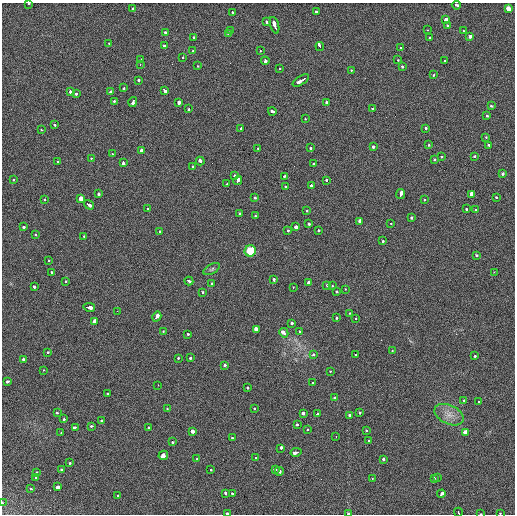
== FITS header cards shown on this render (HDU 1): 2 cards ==
NAXIS1  =                  513 / length of data axis 1
NAXIS2  =                  512 / length of data axis 2

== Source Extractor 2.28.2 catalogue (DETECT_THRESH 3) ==
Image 513 x 512 px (HDU 1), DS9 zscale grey, 1 PNG px = 1 image px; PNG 517 x 516 px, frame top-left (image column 1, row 512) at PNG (2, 3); each listed source drawn as its Kron ellipse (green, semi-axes under 4 px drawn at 4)
Background 34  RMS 6.9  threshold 20.6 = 3 sigma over >= 5 px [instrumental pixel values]
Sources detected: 210; all 210 listed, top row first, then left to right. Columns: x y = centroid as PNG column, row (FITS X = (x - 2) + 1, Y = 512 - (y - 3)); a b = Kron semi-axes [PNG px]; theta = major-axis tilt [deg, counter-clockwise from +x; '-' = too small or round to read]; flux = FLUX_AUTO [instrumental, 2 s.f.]
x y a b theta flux
29 4 3 2 - 1100
456 5 4 3 - 3400
132 9 3 3 - 1100
508 9 3 3 - 25000
232 12 3 3 - 1800
316 12 3 3 - 1800
446 19 4 3 - 3700
267 22 3 3 - 5100
274 25 8 3 -72 7900
447 25 3 3 - 2200
427 30 3 2 - 780
230 31 3 2 - 1200
463 31 3 3 - 3200
165 32 3 3 - 2700
228 33 3 2 - 1100
470 36 3 3 - 4800
194 37 3 3 - 2200
430 37 3 3 - 2300
109 43 3 2 - 690
165 45 3 3 - 2200
320 46 4 3 - 7800
401 48 3 2 - 1100
193 51 3 2 - 2200
260 51 3 2 - 1200
183 58 3 2 - 980
141 60 3 2 - 1100
398 60 3 3 - 1000
265 61 4 3 - 8000
445 61 3 2 - 910
140 65 3 2 - 2000
198 66 3 2 - 1300
402 66 3 3 - 2100
280 68 3 2 - 4100
351 70 3 2 - 1100
434 75 3 3 - 1400
138 80 3 3 - 1700
301 81 9 3 32 7800
124 88 4 3 - 2300
111 91 3 3 - 4500
164 91 4 3 - 3900
70 92 3 3 - 4200
76 93 3 3 - 4200
114 101 3 3 - 1300
133 102 5 3 - 4100
179 103 4 3 - 5300
326 103 4 3 - 2400
491 106 3 2 - 1300
372 108 3 3 - 1200
189 109 4 3 - 2000
272 111 4 3 - 2600
487 116 3 3 - 1800
305 119 3 3 - 980
54 124 3 3 - 4600
241 128 3 3 - 1400
426 128 3 3 - 2200
41 130 3 3 - 830
486 137 3 3 - 910
429 145 3 2 - 1200
489 145 3 3 - 1500
373 147 3 3 - 2800
258 148 3 2 - 1100
310 148 3 3 - 1700
142 151 3 3 - 20000
113 154 3 2 - 750
475 156 3 3 - 2900
442 157 3 3 - 1300
91 159 3 3 - 1000
434 159 3 3 - 1300
200 161 4 3 - 4500
58 162 4 3 - 7200
123 163 4 3 - 3700
314 164 3 3 - 1100
193 166 3 3 - 1800
502 173 3 3 - 2000
234 175 3 3 - 3600
284 176 3 3 - 2600
13 180 3 2 - 1300
238 180 4 3 - 5700
326 181 3 3 - 2100
227 184 3 2 - 1400
311 186 3 3 - 2700
286 187 3 3 - 1200
99 194 3 3 - 2900
401 194 5 3 - 9200
471 194 4 3 - 55000
255 197 3 3 - 1400
496 197 3 3 - 1200
81 198 3 3 - 21000
45 199 3 3 - 1800
425 199 3 3 - 970
89 205 5 3 - 4300
147 209 3 2 - 1200
466 209 3 3 - 1800
475 210 3 3 - 1300
307 211 3 2 - 1500
240 213 3 3 - 1700
255 216 3 3 - 1000
412 217 3 3 - 2800
359 221 4 3 - 5500
391 223 3 2 - 1300
309 224 3 3 - 2900
23 227 3 3 - 1900
295 227 3 3 - 18000
288 230 3 3 - 1700
318 230 3 3 - 1100
160 231 3 3 - 1400
35 234 3 3 - 1700
84 236 3 3 - 1100
383 241 3 3 - 1500
250 251 6 5 - 11000
476 255 3 3 - 1400
49 260 3 2 - 1400
212 269 9 4 28 990
52 272 3 2 - 1600
494 272 3 2 - 1400
274 280 3 3 - 3400
66 281 3 2 - 890
189 281 4 3 - 2600
309 283 3 3 - 7300
211 284 3 3 - 2300
327 285 3 2 - 1500
332 286 3 2 - 790
34 287 3 3 - 1900
293 287 3 2 - 1000
345 289 3 2 - 790
203 292 3 3 - 1300
337 292 3 3 - 1600
89 307 6 3 -10 10000
117 311 2 2 - 2300
349 313 3 3 - 1300
157 316 5 3 - 7900
336 318 3 3 - 3800
355 318 3 3 - 870
95 322 3 3 - 82000
292 323 3 3 - 4500
256 329 4 3 - 16000
163 331 3 3 - 1200
300 332 3 3 - 2600
284 333 5 3 - 15000
188 334 3 3 - 2200
392 351 3 2 - 820
48 353 3 3 - 1600
355 354 3 3 - 1300
313 355 3 3 - 3700
475 356 3 3 - 1400
178 358 3 3 - 1100
190 358 3 3 - 2300
23 359 3 3 - 1100
225 365 3 3 - 2500
43 370 3 3 - 710
330 371 3 3 - 1100
8 381 3 3 - 2600
312 383 3 3 - 920
158 385 2 2 - 1400
247 388 3 3 - 1300
107 393 3 3 - 1500
335 398 3 3 - 3000
464 400 3 2 - 1400
479 402 3 2 - 490
167 408 3 3 - 930
254 408 3 3 - 1500
57 413 3 3 - 2600
303 413 3 3 - 4100
359 413 3 3 - 2200
317 414 3 3 - 2600
350 415 3 3 - 5700
449 415 15 9 -25 4400
64 419 3 3 - 1400
101 421 3 3 - 1100
297 424 3 3 - 2400
92 426 3 3 - 1600
75 427 4 3 - 3700
148 427 3 3 - 1000
308 430 3 3 - 970
367 430 3 3 - 1200
192 432 3 3 - 16000
465 432 3 3 - 15000
61 433 3 2 - 1200
336 436 3 2 - 1200
232 438 3 3 - 2100
369 441 3 3 - 2100
172 442 3 3 - 1600
281 448 3 3 - 3400
296 452 5 3 - 4300
163 455 5 4 - 8500
255 458 3 3 - 1100
197 459 3 2 - 1400
384 459 3 3 - 2900
70 462 3 3 - 2400
62 470 3 3 - 2000
210 470 3 3 - 3900
275 470 3 3 - 15000
279 471 4 3 - 2600
37 472 3 2 - 1100
36 477 3 3 - 1300
372 478 3 2 - 620
434 478 3 2 - 1300
438 478 3 2 - 510
58 487 4 3 - 4900
31 489 3 3 - 1300
225 493 3 3 - 2700
232 493 3 2 - 1500
441 494 4 3 - 6100
118 495 3 2 - 1200
2 503 3 2 - 580
458 512 4 3 - 17000
227 513 3 2 - 2600
500 513 3 3 - 810
349 514 3 2 - 4500
481 514 3 2 - 1700
At the frame edge (FLAGS 8, measured only in part): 7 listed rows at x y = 29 4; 2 503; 458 512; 227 513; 500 513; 349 514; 481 514